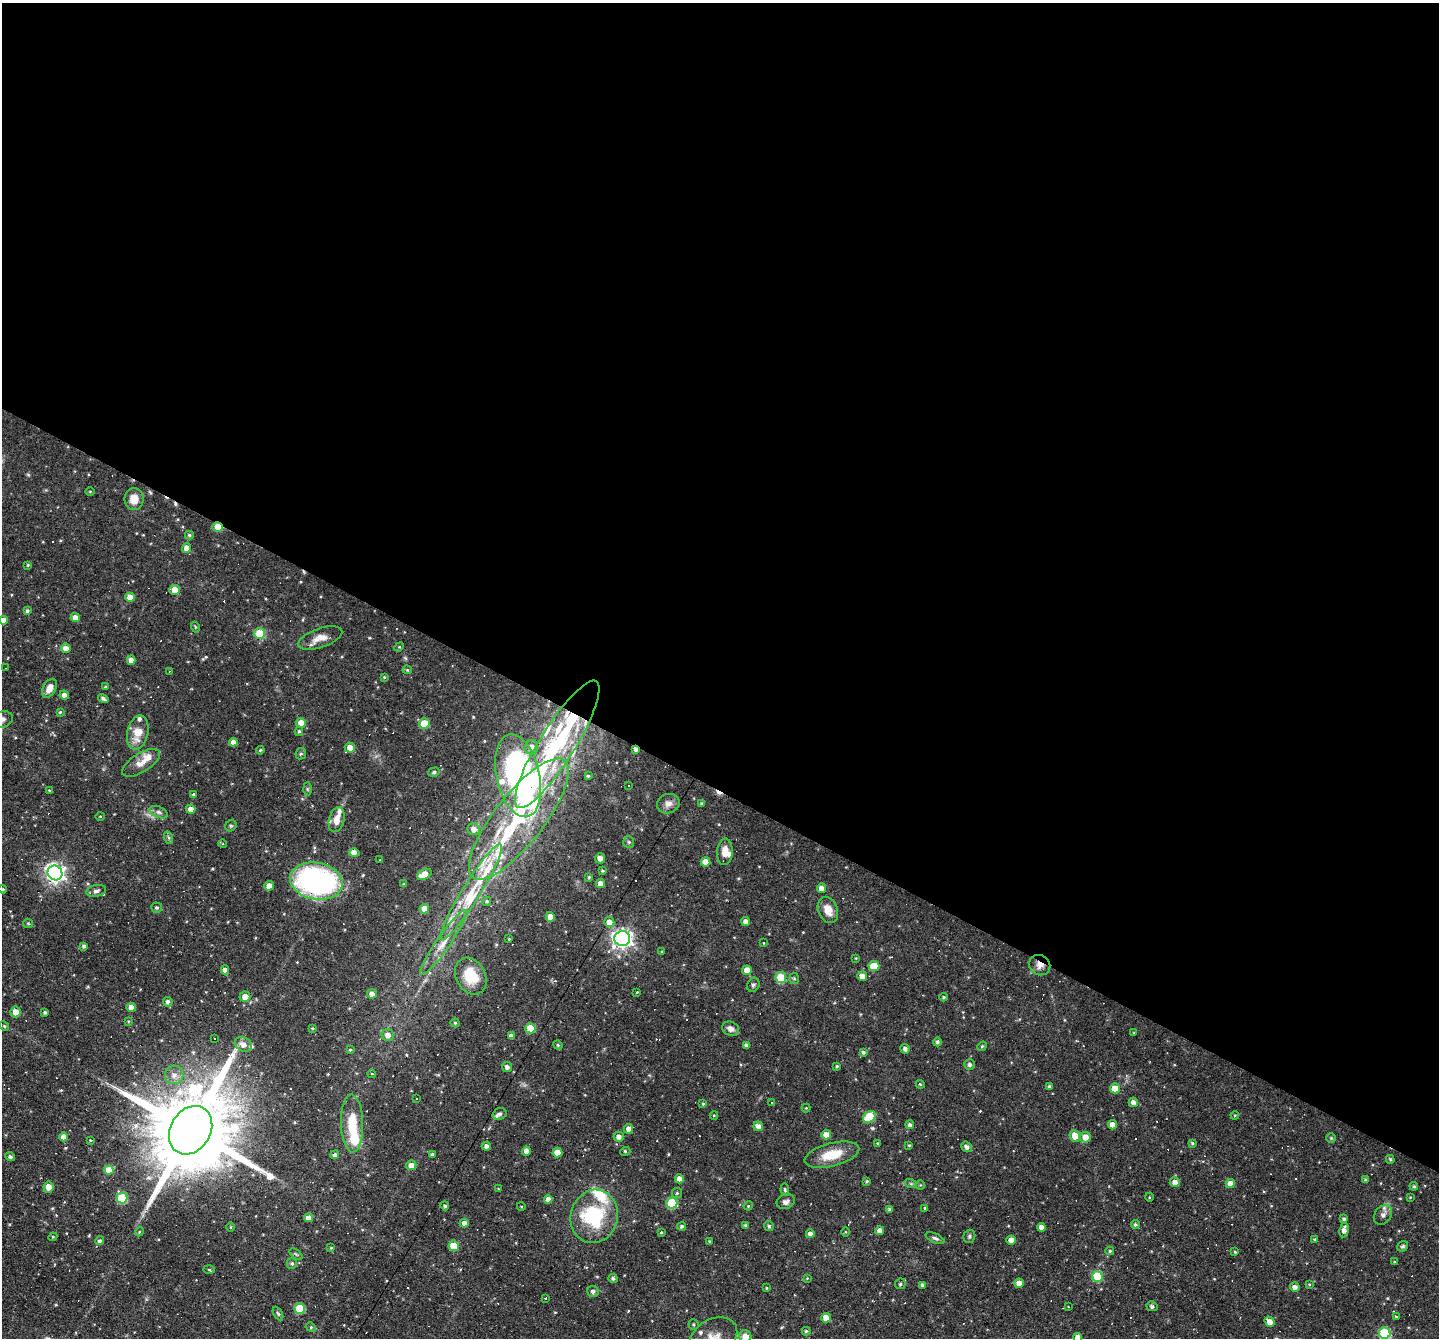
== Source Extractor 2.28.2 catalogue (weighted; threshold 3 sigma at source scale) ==
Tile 3 of 4 x 4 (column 3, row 1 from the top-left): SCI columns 2876-4312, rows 4284-5619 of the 5750 x 5760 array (HDU 1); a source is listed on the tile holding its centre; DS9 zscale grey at full resolution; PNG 1441 x 1340 px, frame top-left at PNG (2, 3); each listed source drawn as its Kron ellipse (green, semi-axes under 4 px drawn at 4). Shown black and unused: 59% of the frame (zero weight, under 4 of 7 exposures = <1% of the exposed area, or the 3 px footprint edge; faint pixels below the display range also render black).
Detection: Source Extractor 2.28.2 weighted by HDU 2 'WHT'; one run over the whole footprint, this tile lists its part. Background 0.0582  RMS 0.0036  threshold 0.0149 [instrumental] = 3 sigma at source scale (4.09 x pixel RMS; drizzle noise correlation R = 1.36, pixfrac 0.8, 0.05/0.05 arcsec/px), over >= 5 px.
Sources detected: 313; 2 inside a brighter object's white glare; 43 cosmic-ray / hot-pixel residue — neither listed nor drawn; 17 inside a brighter listed object's ellipse — not listed separately; the other 251 listed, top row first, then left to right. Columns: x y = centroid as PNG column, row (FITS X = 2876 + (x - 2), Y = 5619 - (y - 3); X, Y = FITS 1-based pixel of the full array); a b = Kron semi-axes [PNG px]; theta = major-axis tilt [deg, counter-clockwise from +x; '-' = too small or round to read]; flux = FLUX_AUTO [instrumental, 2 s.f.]
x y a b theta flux
90 491 5 3 - 0.31
134 499 11 9 -90 4.2
218 527 5 5 - 6
189 535 4 3 - 0.51
187 548 4 4 - 2.8
28 565 3 3 - 0.33
174 590 5 5 - 4
130 597 5 4 - 3.6
27 611 4 4 - 0.68
75 618 5 4 - 2.7
3 620 4 4 - 2.7
195 627 5 3 - 0.33
260 634 5 5 - 16
320 638 23 9 19 3.9
399 647 5 4 - 0.36
66 648 5 4 - 2.5
131 660 5 4 - 2.5
6 668 4 2 - 0.48
407 670 4 4 - 0.38
169 671 3 3 - 0.28
384 677 3 3 - 0.36
105 687 3 3 - 0.35
49 688 10 6 62 2.9
64 695 5 4 - 1.4
103 698 5 3 - 0.89
60 712 4 3 - 0.39
2 719 11 8 18 1.8
301 723 5 5 - 3.7
425 723 5 5 - 7.2
299 731 5 4 - 0.53
138 733 17 10 77 6.1
233 742 4 4 - 2.2
557 744 74 17 58 46
531 747 7 7 - 2.7
350 748 5 5 - 3
636 749 4 3 - 1.1
260 750 4 3 - 0.43
301 754 6 5 - 0.62
141 763 21 9 32 3.4
434 772 6 4 16 0.52
518 776 42 21 -77 89
588 776 4 4 - 0.42
628 786 3 3 - 0.71
307 789 6 4 -89 0.52
49 790 3 3 - 0.29
193 795 4 3 - 0.52
668 804 11 9 20 1.9
702 804 4 3 - 0.58
191 809 4 4 - 2.5
159 812 10 5 -24 1.1
100 816 4 3 - 0.26
519 819 74 24 52 50
337 820 13 7 75 3.5
231 826 6 5 - 0.51
474 829 6 6 - 2.2
169 838 6 4 -72 0.51
629 842 6 5 - 0.58
223 844 4 3 - 0.62
725 852 13 8 86 3.4
354 853 5 4 - 4.4
600 858 5 5 - 2.2
380 860 3 2 - 0.33
705 862 5 4 - 5.8
602 871 3 3 - 0.5
55 873 7 7 - 150
424 874 7 5 26 4.4
589 877 4 3 - 0.41
316 881 26 18 -10 77
404 884 4 3 - 0.32
601 884 4 4 - 3
269 886 5 4 - 2.5
821 888 4 4 - 2.2
3 889 4 3 - 0.43
96 891 10 6 12 1.1
471 892 56 9 58 13
487 901 4 4 - 0.63
157 908 5 5 - 0.65
424 909 5 4 - 3.2
828 910 14 9 -67 4
550 917 5 4 - 2.8
746 921 4 4 - 1.7
609 922 5 5 - 3.1
28 923 5 4 - 0.38
622 938 8 7 - 160
509 939 4 3 - 0.3
444 942 39 7 55 5.6
764 943 4 2 - 0.19
84 946 4 4 - 0.67
662 952 3 3 - 0.36
856 958 4 2 - 0.22
1040 965 11 10 - 2.4
874 966 5 5 - 7.2
225 970 4 4 - 1.8
747 970 5 4 - 3.1
471 976 19 14 -61 9.3
862 976 5 5 - 2.8
781 977 5 5 - 14
794 978 5 5 - 0.5
753 985 7 6 - 0.78
637 992 4 3 - 0.26
372 994 5 4 - 1.9
245 997 5 5 - 2.9
943 997 4 3 - 0.43
168 1002 5 5 - 1.1
131 1007 4 4 - 2.8
16 1012 5 5 - 3
45 1012 3 3 - 0.56
128 1021 4 3 - 0.3
455 1023 4 4 - 0.44
4 1026 5 4 - 0.43
312 1028 3 3 - 0.3
530 1028 5 5 - 9.3
731 1029 9 7 -23 1.9
1134 1033 3 3 - 0.3
388 1035 6 6 - 1.9
511 1036 4 4 - 1.6
215 1039 2 2 - 0.33
937 1042 4 4 - 0.66
243 1044 9 7 -26 2.4
558 1045 5 4 - 0.4
746 1045 4 3 - 0.97
982 1046 5 4 - 0.45
905 1049 5 4 - 1.1
350 1050 4 4 - 0.46
863 1052 4 4 - 0.66
970 1064 5 5 - 0.76
837 1066 4 3 - 0.37
507 1067 5 5 - 1.5
372 1074 4 3 - 0.39
174 1075 9 9 - 2.4
920 1084 4 3 - 0.29
1049 1086 4 3 - 0.61
1115 1088 5 5 - 5.5
416 1098 2 2 - 0.29
771 1102 3 2 - 0.24
1133 1102 5 4 - 1.8
703 1104 4 3 - 0.41
806 1108 4 4 - 0.3
500 1114 7 5 19 0.84
714 1115 4 4 - 0.32
1235 1115 4 3 - 0.31
869 1117 7 5 42 15
352 1123 29 11 -88 11
910 1125 4 4 - 0.84
1112 1125 4 4 - 2.8
758 1126 5 4 - 2.6
629 1129 4 4 - 2.4
191 1130 25 20 58 7100
826 1135 4 4 - 3
1075 1136 6 5 - 4
63 1137 4 4 - 2.4
619 1137 5 5 - 1.7
1085 1137 5 5 - 3.4
1331 1138 4 4 - 0.38
90 1140 3 2 - 0.25
878 1143 3 3 - 0.3
1192 1143 4 4 - 0.47
909 1145 4 3 - 0.31
486 1146 5 4 - 1.1
967 1147 6 5 - 1.2
526 1151 4 4 - 2.1
625 1152 5 3 - 0.43
557 1153 5 5 - 4.2
335 1155 4 4 - 0.99
433 1155 4 4 - 0.89
832 1155 28 11 15 8.3
10 1157 5 4 - 0.68
1390 1159 4 3 - 0.43
411 1165 5 5 - 2.5
109 1170 4 4 - 6.4
679 1179 4 4 - 2.6
1365 1180 4 3 - 0.55
867 1181 4 3 - 0.43
1175 1182 5 5 - 2.1
911 1184 6 4 -19 0.56
1230 1184 4 4 - 3.1
920 1185 4 4 - 0.36
1414 1186 4 3 - 0.48
48 1187 5 5 - 3.1
498 1189 3 2 - 0.27
785 1190 6 4 -79 0.48
677 1193 5 5 - 0.53
1149 1197 4 3 - 0.3
1410 1197 4 3 - 0.28
122 1198 5 5 - 19
548 1199 4 4 - 2
786 1202 9 7 21 1.4
672 1203 5 5 - 19
445 1206 4 4 - 0.7
521 1206 4 3 - 0.25
748 1206 4 3 - 0.32
925 1208 3 3 - 0.42
889 1209 4 3 - 0.86
1383 1215 10 8 52 1.6
594 1216 27 23 75 23
308 1218 4 4 - 2.4
1344 1219 4 4 - 0.72
464 1223 4 4 - 1.7
745 1225 4 4 - 0.6
1135 1225 4 4 - 0.62
682 1226 4 4 - 0.67
769 1226 5 4 - 0.72
230 1227 5 3 - 0.35
1041 1227 4 4 - 2.2
1344 1230 7 4 82 1.8
880 1231 4 4 - 2.3
139 1232 4 3 - 0.34
661 1232 4 3 - 0.34
845 1232 5 3 - 0.29
810 1234 4 4 - 1.5
969 1236 7 6 - 0.63
53 1237 4 4 - 0.35
935 1238 10 4 -24 0.86
1314 1239 3 3 - 0.35
1011 1240 5 4 - 2.6
99 1241 4 4 - 0.62
709 1241 4 4 - 0.35
454 1246 5 5 - 8.4
1403 1246 6 5 - 0.6
331 1248 4 3 - 0.37
1110 1251 4 3 - 0.56
1235 1252 3 3 - 0.36
296 1254 7 4 -37 0.52
1394 1262 3 3 - 0.31
292 1263 5 5 - 0.66
209 1270 6 4 -2 0.41
1097 1276 5 5 - 18
807 1278 4 4 - 0.29
613 1279 4 4 - 0.62
1019 1283 5 4 - 2.6
900 1284 5 5 - 0.67
1309 1284 4 3 - 0.3
923 1285 4 3 - 0.93
1295 1287 5 4 - 1.8
766 1288 3 3 - 0.32
593 1291 6 5 - 1.1
545 1298 3 3 - 0.87
1152 1306 5 5 - 0.84
1069 1307 3 2 - 0.23
299 1308 5 5 - 15
278 1313 7 4 -61 0.57
1396 1317 4 4 - 0.36
826 1318 5 5 - 3
1270 1322 5 4 - 3.3
693 1324 5 5 - 0.49
311 1327 5 4 - 0.42
806 1331 4 3 - 0.51
1385 1333 6 5 - 26
745 1336 6 6 - 3.5
1078 1337 4 4 - 3
713 1338 25 18 31 7.6
Overlapping masked pixels (flux is a lower limit): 4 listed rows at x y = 218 527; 557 744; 636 749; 1040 965
Isophote crosses this tile's border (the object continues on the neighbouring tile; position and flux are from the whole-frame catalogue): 7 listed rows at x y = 3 620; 2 719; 3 889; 1385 1333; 745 1336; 1078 1337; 713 1338